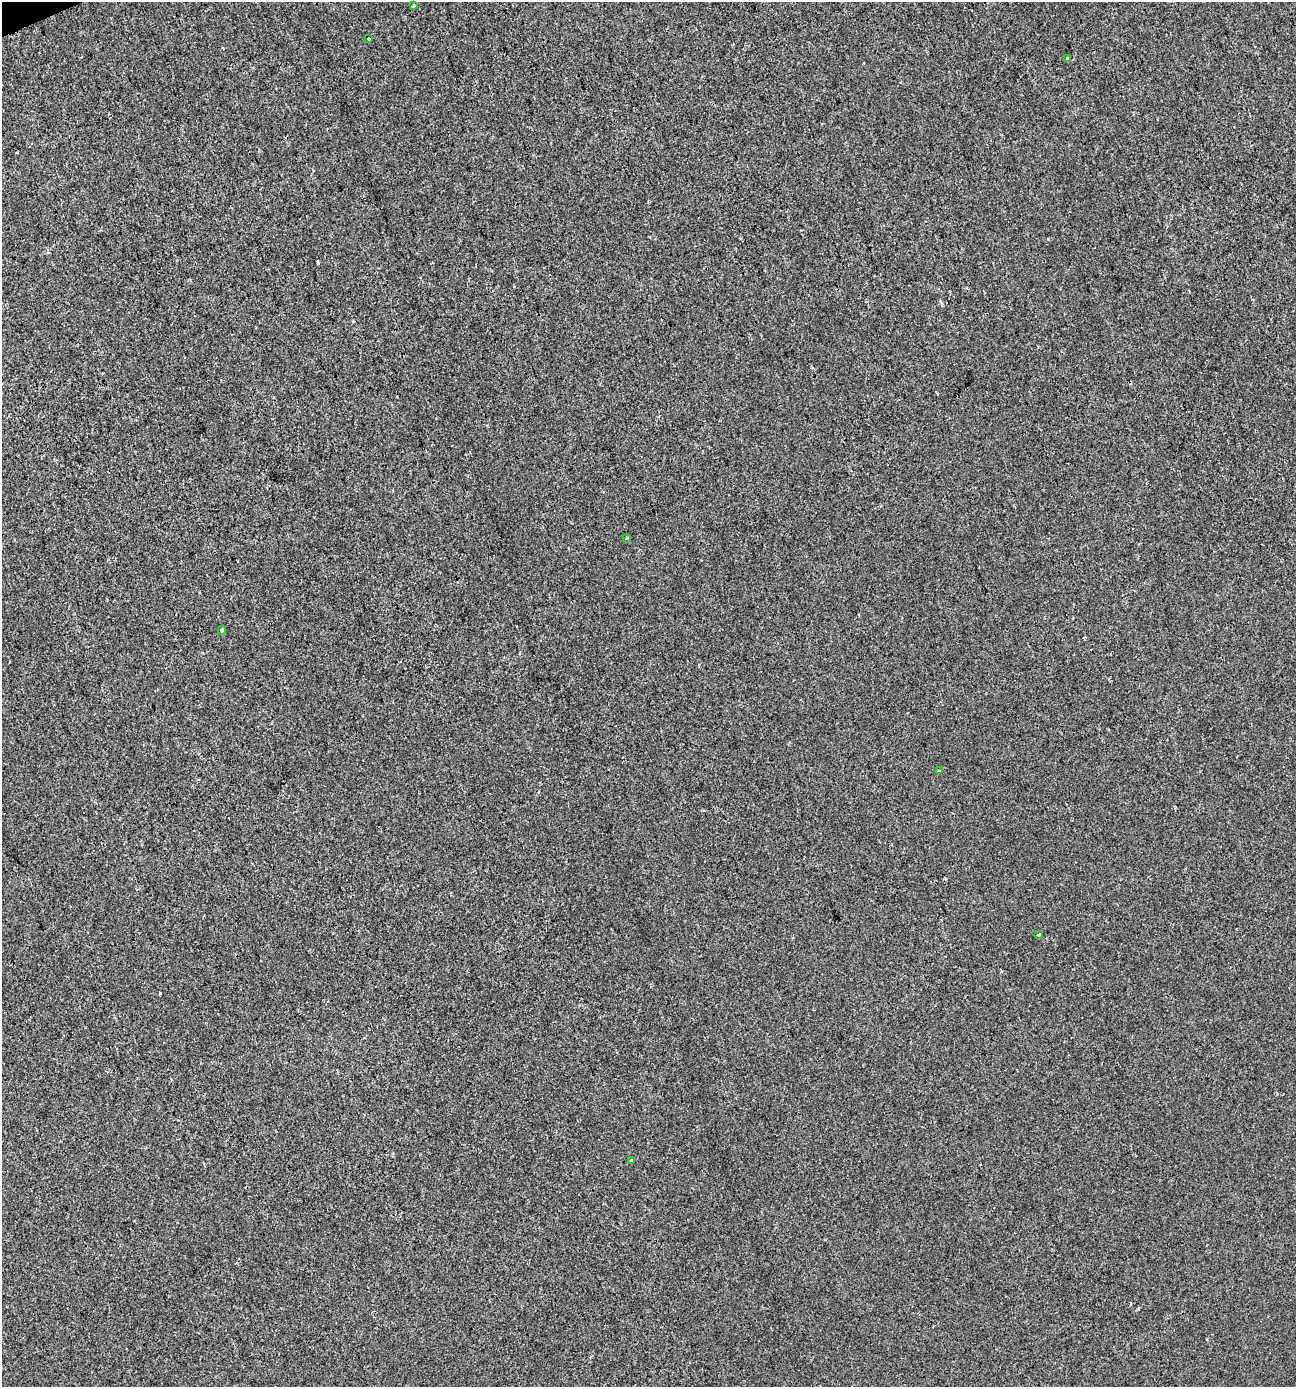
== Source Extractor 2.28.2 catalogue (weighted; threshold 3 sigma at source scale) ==
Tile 11 of 4 x 4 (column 3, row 3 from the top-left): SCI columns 2664-3957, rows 1385-2769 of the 5383 x 5538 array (HDU 1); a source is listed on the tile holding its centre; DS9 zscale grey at full resolution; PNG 1298 x 1389 px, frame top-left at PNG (2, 2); each listed source drawn as its Kron ellipse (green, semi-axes under 4 px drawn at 4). Shown black and unused: <1% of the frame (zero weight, under 2 of 3 exposures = <1% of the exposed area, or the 3 px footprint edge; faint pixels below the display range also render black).
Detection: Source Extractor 2.28.2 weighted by HDU 2 'WHT'; one run over the whole footprint, this tile lists its part. Background -1.12e-04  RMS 0.0051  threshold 0.0231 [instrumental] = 3 sigma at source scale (4.5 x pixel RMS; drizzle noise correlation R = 1.50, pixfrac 1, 0.0396/0.0396 arcsec/px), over >= 5 px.
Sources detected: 8; all 8 listed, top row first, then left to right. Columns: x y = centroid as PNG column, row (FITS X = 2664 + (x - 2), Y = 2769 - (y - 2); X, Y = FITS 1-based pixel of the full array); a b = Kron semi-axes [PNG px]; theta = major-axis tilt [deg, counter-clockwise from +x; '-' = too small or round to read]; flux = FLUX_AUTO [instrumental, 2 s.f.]
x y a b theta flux
413 6 3 3 - 2.6
368 39 3 3 - 6.6
1067 58 3 3 - 1.3
627 538 3 3 - 1.2
222 630 4 3 - 1.6
939 771 4 3 - 0.54
1039 935 4 2 - 0.78
632 1160 3 3 - 0.99